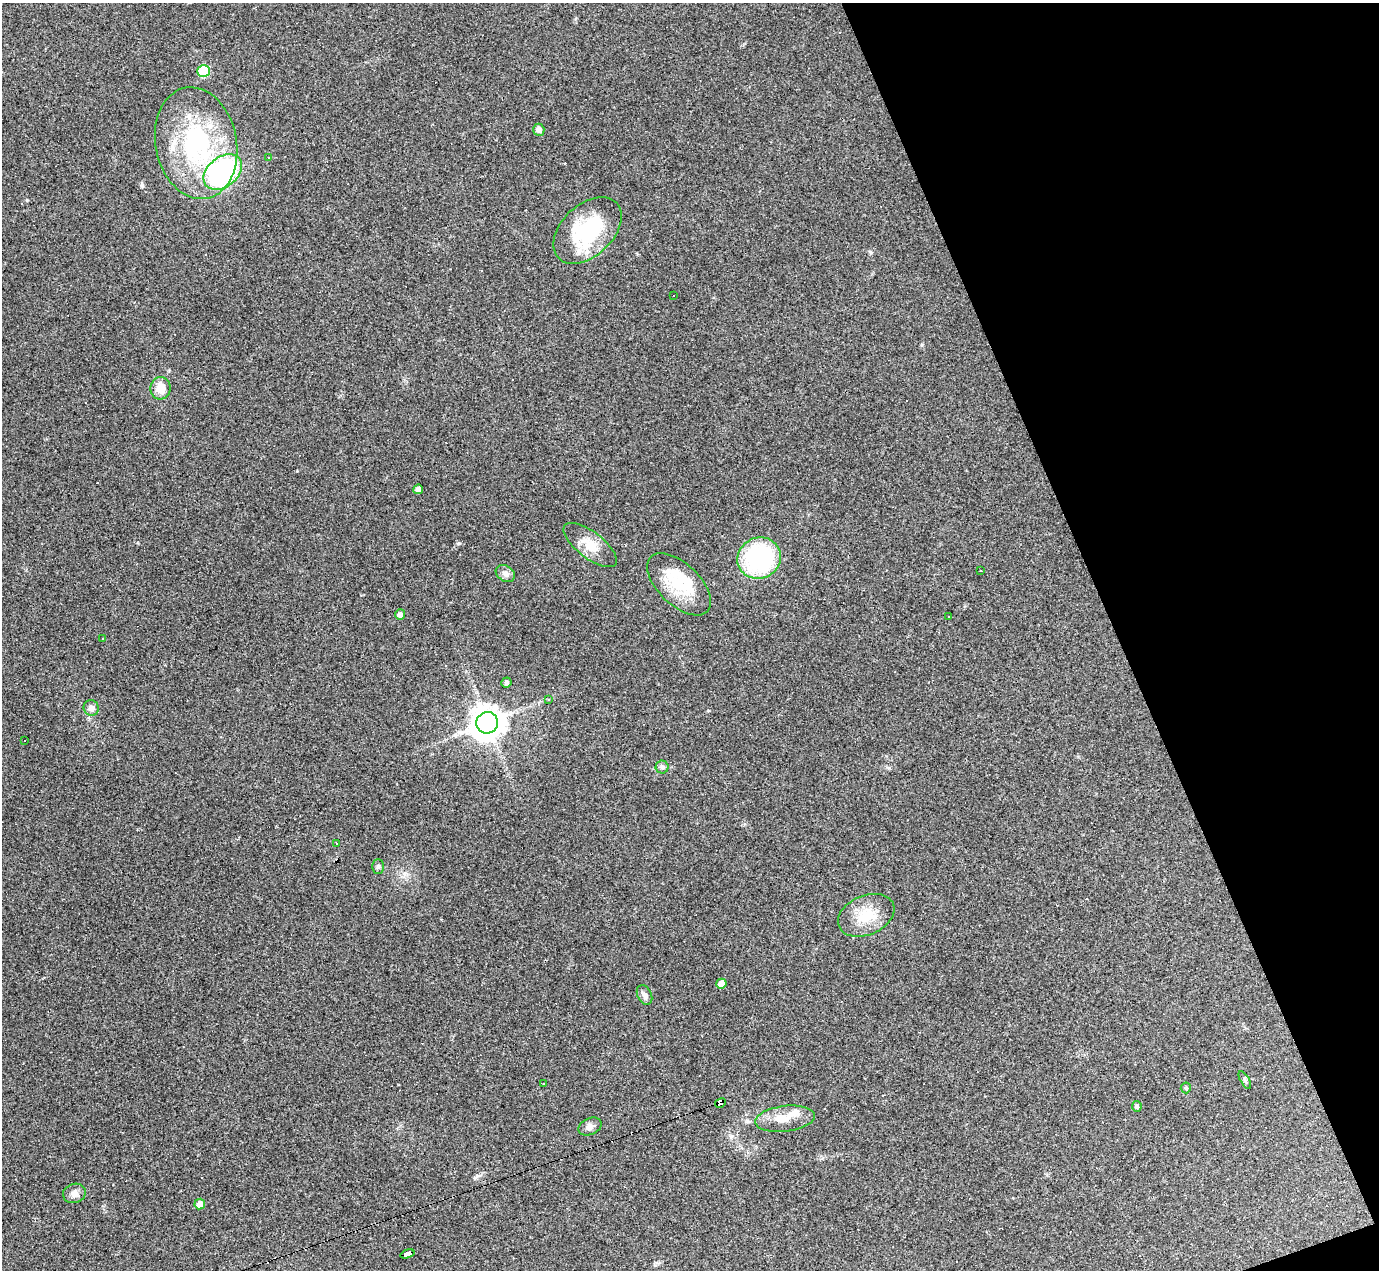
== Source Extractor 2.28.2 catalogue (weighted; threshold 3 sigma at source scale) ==
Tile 12 of 4 x 4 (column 4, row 3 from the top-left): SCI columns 4132-5508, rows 1545-2812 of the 5508 x 5495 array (HDU 1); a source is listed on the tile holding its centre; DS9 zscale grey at full resolution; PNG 1381 x 1272 px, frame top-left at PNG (2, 3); each listed source drawn as its Kron ellipse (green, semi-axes under 4 px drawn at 4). Shown black and unused: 19% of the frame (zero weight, under 3 of 4 exposures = <1% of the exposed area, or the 3 px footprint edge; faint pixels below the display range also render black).
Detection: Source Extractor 2.28.2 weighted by HDU 2 'WHT'; one run over the whole footprint, this tile lists its part. Background 0.232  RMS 0.0082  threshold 0.0367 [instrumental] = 3 sigma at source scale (4.5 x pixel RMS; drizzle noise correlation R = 1.50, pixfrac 1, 0.05/0.05 arcsec/px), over >= 5 px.
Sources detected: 60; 2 inside a brighter object's white glare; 16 cosmic-ray / hot-pixel residue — neither listed nor drawn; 4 inside a brighter listed object's ellipse — not listed separately; the other 38 listed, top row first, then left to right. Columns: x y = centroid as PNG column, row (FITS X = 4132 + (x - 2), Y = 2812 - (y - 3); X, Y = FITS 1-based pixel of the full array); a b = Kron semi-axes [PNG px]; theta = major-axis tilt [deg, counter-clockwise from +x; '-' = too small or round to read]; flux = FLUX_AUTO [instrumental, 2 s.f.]
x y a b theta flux
203 71 6 6 - 41
539 130 6 5 - 3.4
196 143 56 40 -79 110
269 158 3 3 - 5.1
223 172 21 15 38 160
587 230 40 25 44 65
674 295 3 3 - 1.9
161 388 11 10 - 11
418 489 5 4 - 3.8
590 545 32 13 -38 15
759 558 22 20 25 98
980 571 3 2 - 1.1
505 573 10 7 -32 3.5
679 584 39 21 -44 33
400 615 5 5 - 3.4
948 616 3 2 - 0.79
103 638 3 3 - 8
506 682 5 5 - 2.1
548 699 4 3 - 0.76
91 708 8 7 - 3.8
487 723 11 10 - 1300
25 740 3 3 - 1.9
662 767 6 6 - 1.9
336 843 3 3 - 1.2
378 867 7 5 90 1.7
866 915 29 19 23 23
721 984 5 5 - 7
645 995 10 7 -65 3.2
1245 1080 10 3 -61 1.4
543 1083 3 2 - 0.74
1186 1088 5 5 - 1.1
720 1103 5 4 - 150
1137 1106 5 5 - 1.9
785 1119 30 13 7 14
590 1126 12 8 26 3.9
74 1193 11 9 17 5.1
200 1204 5 5 - 6.2
407 1254 7 4 17 76
Overlapping masked pixels (flux is a lower limit): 2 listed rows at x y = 720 1103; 407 1254
Unlisted compact peaks at least as high as the median listed source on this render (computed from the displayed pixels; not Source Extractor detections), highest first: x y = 459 543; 142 185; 477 1176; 922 345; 889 768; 731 1136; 870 252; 169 371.